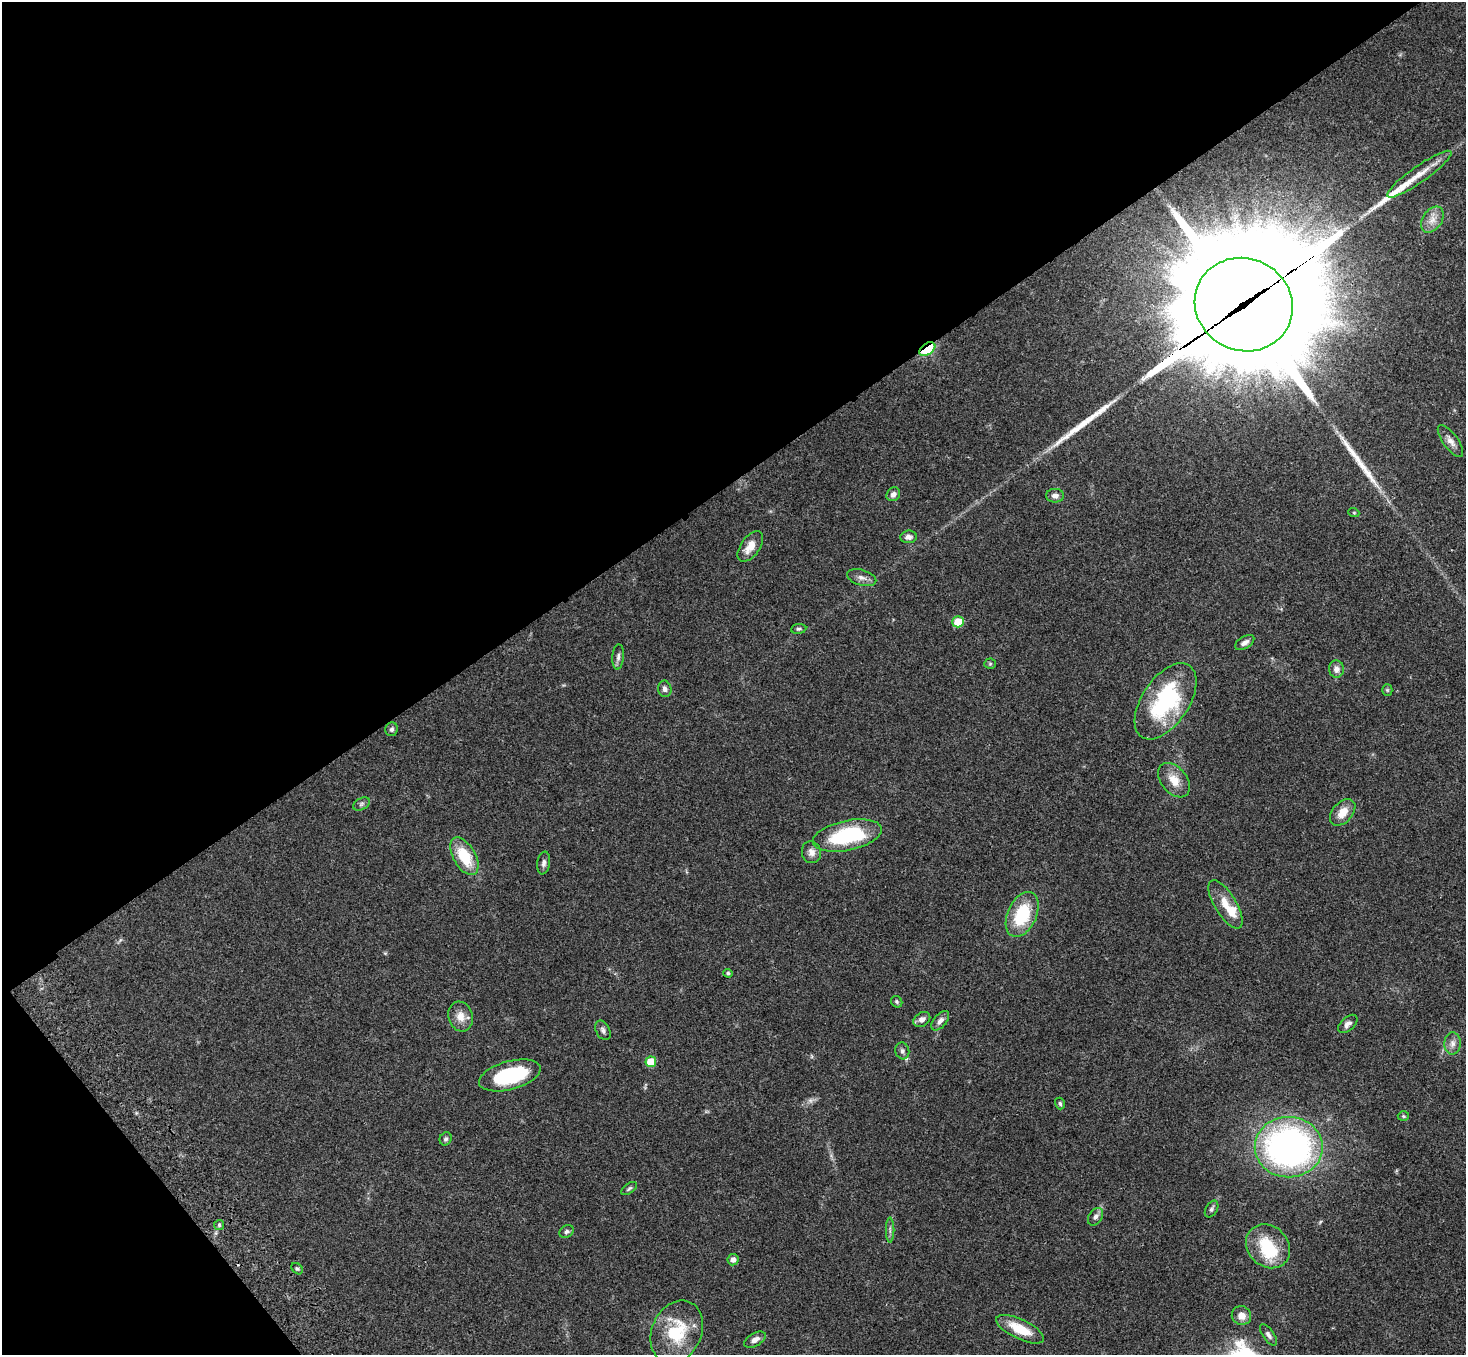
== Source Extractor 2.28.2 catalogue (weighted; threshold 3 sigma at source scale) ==
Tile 5 of 4 x 4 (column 1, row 2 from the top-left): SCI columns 108-1571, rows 3084-4436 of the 6068 x 6028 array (HDU 1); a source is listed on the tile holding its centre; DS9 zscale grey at full resolution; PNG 1468 x 1357 px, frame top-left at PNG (2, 2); each listed source drawn as its Kron ellipse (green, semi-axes under 4 px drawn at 4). Shown black and unused: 38% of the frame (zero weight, under 3 of 4 exposures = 6% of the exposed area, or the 3 px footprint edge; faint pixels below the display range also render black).
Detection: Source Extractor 2.28.2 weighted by HDU 2 'WHT'; one run over the whole footprint, this tile lists its part. Background 0.0472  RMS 0.0054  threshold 0.0241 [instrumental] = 3 sigma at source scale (4.5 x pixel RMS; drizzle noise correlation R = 1.50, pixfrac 1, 0.05/0.05 arcsec/px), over >= 5 px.
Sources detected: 68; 1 too faint to see at this stretch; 1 inside a brighter object's white glare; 5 long thin detections or spike segments (spike, bleed or trail) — neither listed nor drawn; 2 inside a brighter listed object's ellipse — not listed separately; the other 59 listed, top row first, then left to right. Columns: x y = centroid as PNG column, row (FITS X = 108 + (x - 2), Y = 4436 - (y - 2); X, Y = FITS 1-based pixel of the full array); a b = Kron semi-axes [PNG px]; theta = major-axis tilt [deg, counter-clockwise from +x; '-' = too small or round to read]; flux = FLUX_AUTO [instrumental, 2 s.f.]
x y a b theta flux
1419 174 39 8 35 11
1432 220 14 9 56 4.7
1244 305 50 46 -26 20000
927 349 9 5 34 46
1450 441 19 7 -54 3.5
893 494 7 6 - 2.2
1055 496 9 6 0 2.1
1354 513 5 3 - 0.5
908 537 8 6 7 2.5
750 546 17 9 54 6.8
862 578 15 7 -16 3
958 622 5 5 - 14
799 629 8 5 7 1
1245 643 11 5 31 2.3
618 657 13 5 86 1.8
990 664 5 5 - 0.65
1336 669 8 7 - 2.9
665 689 8 6 -78 2
1387 690 5 5 - 0.68
1166 701 43 23 56 53
392 729 7 6 - 1.3
1174 780 20 13 -50 7.5
361 804 9 5 28 1.4
1343 812 15 10 48 6.7
847 835 35 15 12 45
811 852 11 9 -76 3.3
464 856 21 11 -60 18
544 863 11 6 81 2
1225 904 27 10 -59 8.4
1022 914 24 14 66 25
728 973 4 4 - 0.83
897 1002 6 5 - 0.83
461 1017 15 12 -72 5.5
922 1019 9 6 35 2.5
940 1021 11 6 50 2.5
1348 1024 11 6 42 2.3
603 1030 10 7 -63 1.7
1452 1043 11 8 86 2.8
902 1051 8 7 - 1.6
651 1062 5 5 - 14
510 1075 32 14 15 35
1060 1104 6 5 - 0.94
1403 1116 5 5 - 0.75
446 1139 7 5 58 1.1
1289 1147 34 30 0 190
629 1188 9 4 37 1
1212 1209 9 6 61 1.3
1096 1217 9 6 57 2
219 1225 5 5 - 0.92
890 1230 12 2 90 1.1
567 1231 8 6 33 1.3
1268 1246 24 20 -45 24
733 1260 6 5 - 2.4
297 1269 6 4 -46 0.97
1241 1316 10 9 - 4.5
1020 1329 26 9 -26 13
677 1332 33 25 66 28
1269 1335 12 5 -55 1.8
755 1340 12 6 30 3.2
Overlapping masked pixels (flux is a lower limit): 2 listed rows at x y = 1244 305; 927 349